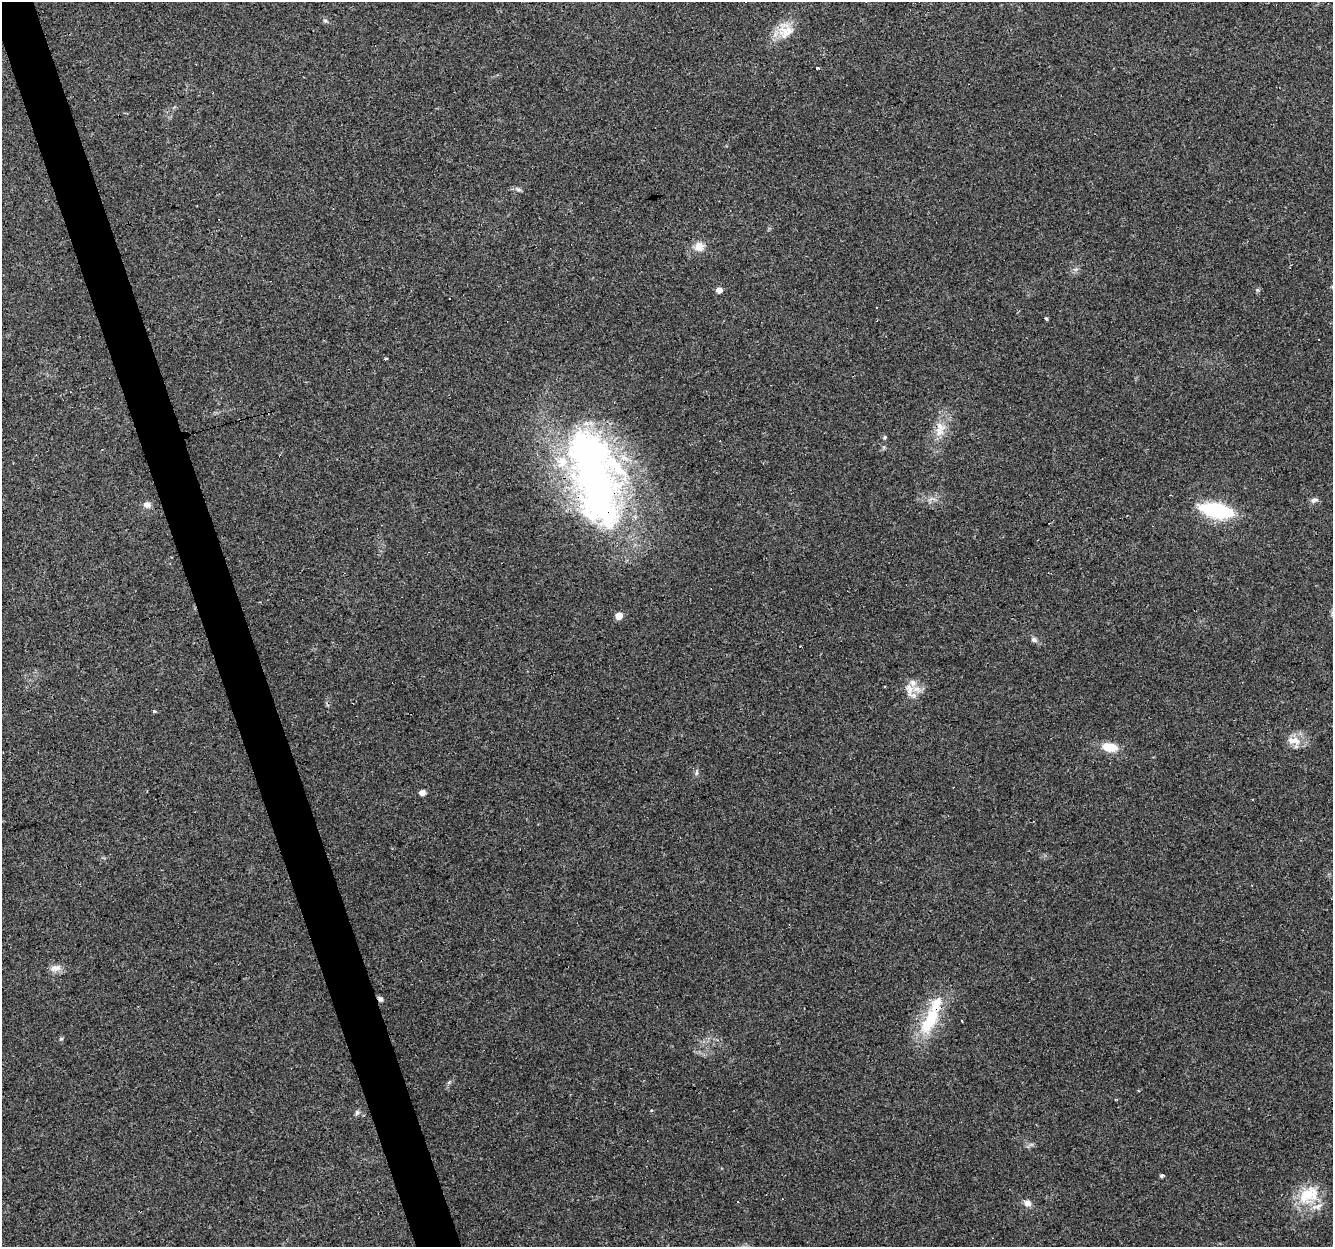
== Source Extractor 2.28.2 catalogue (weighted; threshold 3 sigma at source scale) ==
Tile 11 of 4 x 4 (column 3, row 3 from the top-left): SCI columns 2664-3994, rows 1302-2546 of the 5326 x 5145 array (HDU 1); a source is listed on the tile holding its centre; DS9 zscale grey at full resolution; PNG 1335 x 1249 px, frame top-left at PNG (2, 2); no overlay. Shown black and unused: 3% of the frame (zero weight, under 3 of 4 exposures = <1% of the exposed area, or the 3 px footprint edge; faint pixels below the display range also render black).
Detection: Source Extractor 2.28.2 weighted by HDU 2 'WHT'; one run over the whole footprint, this tile lists its part. Background 0.0777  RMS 0.0052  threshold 0.0233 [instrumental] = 3 sigma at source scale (4.5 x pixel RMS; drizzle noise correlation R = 1.50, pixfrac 1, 0.0396/0.0396 arcsec/px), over >= 5 px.
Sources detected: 43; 1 inside a brighter object's white glare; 7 cosmic-ray / hot-pixel residue — not listed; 3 inside a brighter listed object's ellipse — not listed separately; the other 32 listed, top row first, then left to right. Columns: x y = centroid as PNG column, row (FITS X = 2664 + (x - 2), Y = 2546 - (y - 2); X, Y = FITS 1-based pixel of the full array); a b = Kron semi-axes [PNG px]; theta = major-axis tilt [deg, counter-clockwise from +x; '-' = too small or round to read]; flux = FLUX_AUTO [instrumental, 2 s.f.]
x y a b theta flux
786 32 23 18 18 10
817 68 3 3 - 0.99
518 190 9 4 -9 1.2
699 246 13 13 - 5.1
719 290 5 5 - 3.7
876 307 3 2 - 0.6
1046 319 5 4 - 0.61
385 359 3 3 - 10
940 427 17 14 -81 7.5
885 437 5 5 - 0.69
596 478 121 58 -77 260
932 499 12 5 7 2.4
1314 500 11 5 18 1.7
147 505 9 8 - 2.5
1216 510 23 9 -12 66
619 616 5 5 - 8.3
1034 640 7 6 - 1.5
909 690 19 11 -80 6.2
154 712 3 3 - 1.6
1295 740 20 11 -15 6.5
1109 747 18 9 -12 9.8
696 773 8 3 71 0.91
422 793 6 5 - 3
55 968 16 9 12 3.7
380 999 7 6 - 1.3
930 1021 45 17 62 26
962 1021 3 2 - 1.1
651 1110 5 3 - 0.71
357 1112 7 6 - 1.1
1161 1176 7 4 8 0.82
1307 1195 35 18 42 17
1027 1203 8 7 - 3.1
Overlapping masked pixels (flux is a lower limit): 3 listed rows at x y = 596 478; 380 999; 930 1021